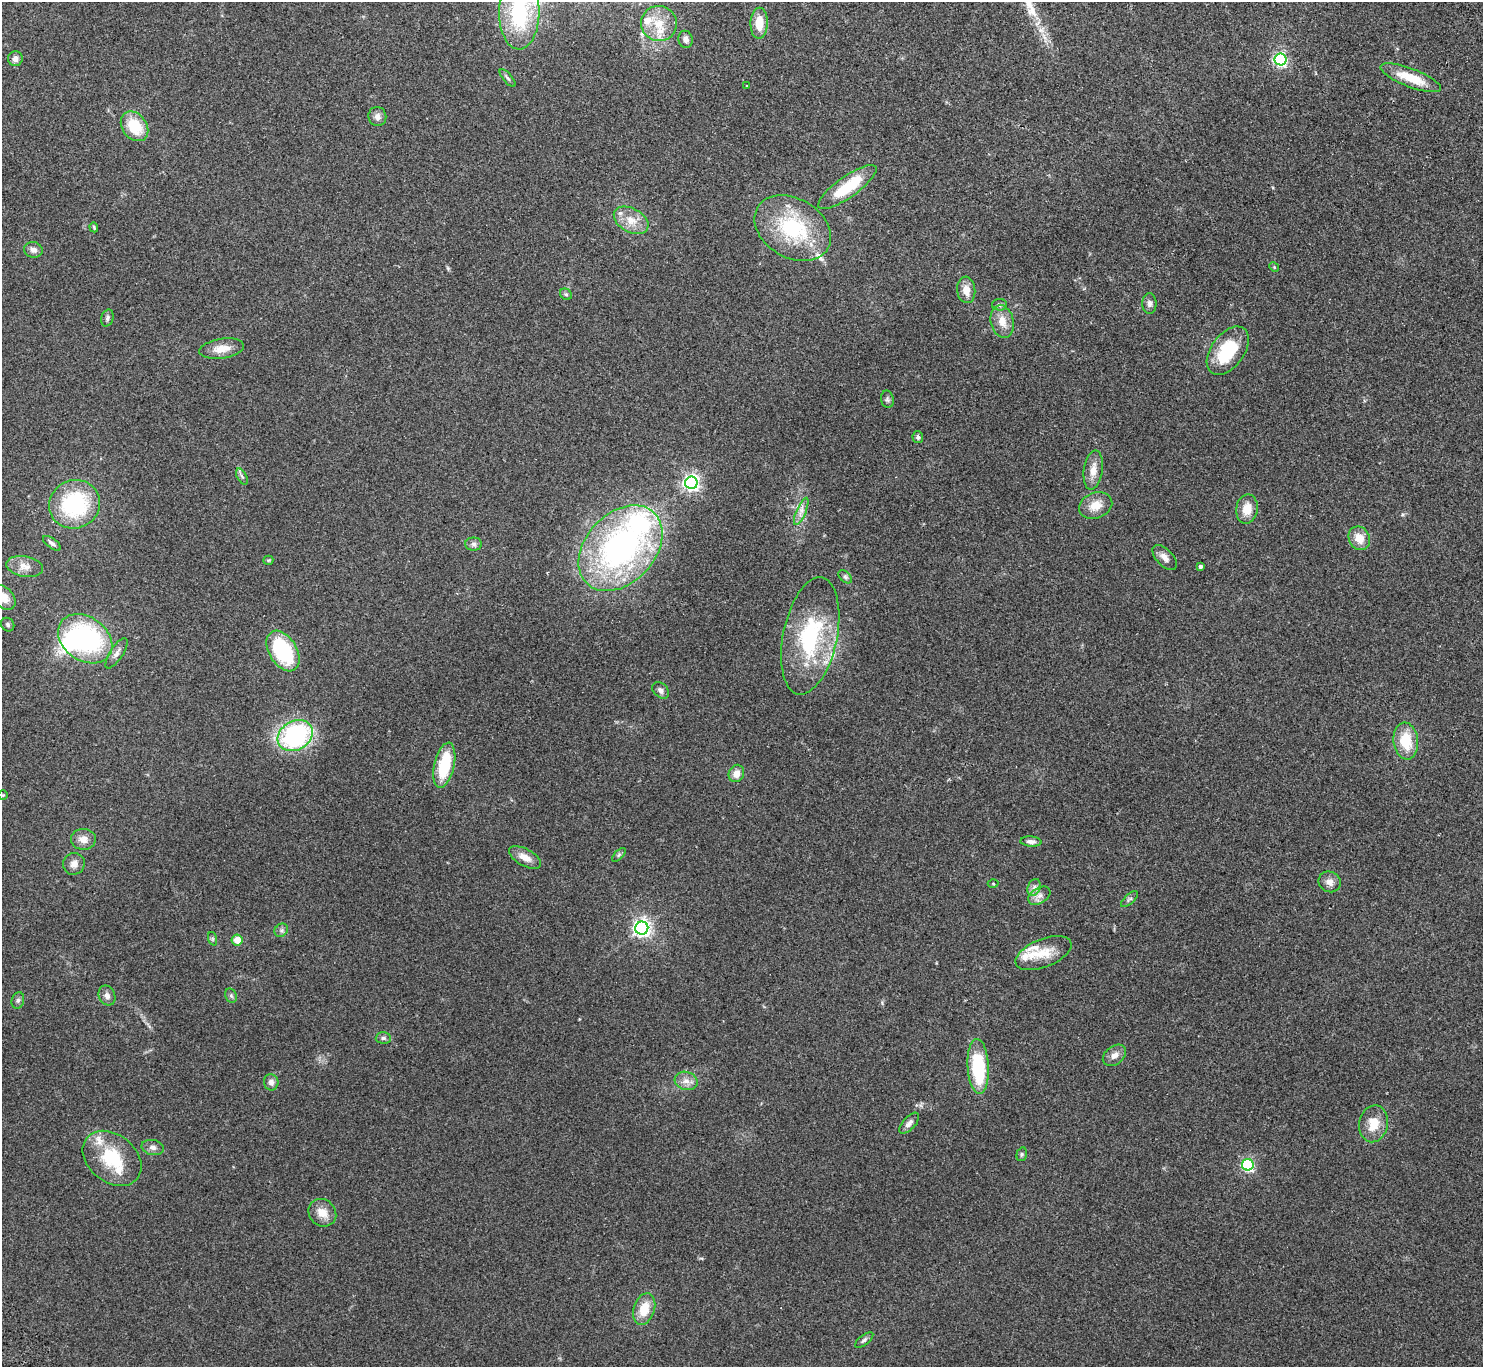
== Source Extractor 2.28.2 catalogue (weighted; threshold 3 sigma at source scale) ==
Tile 10 of 4 x 4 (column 2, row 3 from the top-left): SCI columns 1531-3011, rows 1567-2931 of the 6025 x 5999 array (HDU 1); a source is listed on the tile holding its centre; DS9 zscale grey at full resolution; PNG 1485 x 1369 px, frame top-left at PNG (2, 2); each listed source drawn as its Kron ellipse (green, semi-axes under 4 px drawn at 4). Shown black and unused: <1% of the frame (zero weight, under 2 of 3 exposures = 3% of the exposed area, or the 3 px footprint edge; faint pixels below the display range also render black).
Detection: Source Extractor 2.28.2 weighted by HDU 2 'WHT'; one run over the whole footprint, this tile lists its part. Background 0.0987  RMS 0.0088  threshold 0.0396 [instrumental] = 3 sigma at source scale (4.5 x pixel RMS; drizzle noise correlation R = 1.50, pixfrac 1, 0.05/0.05 arcsec/px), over >= 5 px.
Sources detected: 98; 1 inside a brighter object's white glare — neither listed nor drawn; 10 inside a brighter listed object's ellipse — not listed separately; the other 87 listed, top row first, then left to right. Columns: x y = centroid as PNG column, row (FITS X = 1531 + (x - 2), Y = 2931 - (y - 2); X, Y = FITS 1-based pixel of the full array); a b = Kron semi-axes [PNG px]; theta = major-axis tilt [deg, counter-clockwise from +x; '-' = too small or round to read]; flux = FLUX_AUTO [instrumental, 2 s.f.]
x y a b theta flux
519 13 37 20 89 82
759 23 15 8 89 15
659 24 18 17 - 19
686 39 8 7 - 4.3
15 59 7 7 - 4.1
1280 59 6 6 - 180
508 78 11 4 -50 2
1411 78 32 9 -21 21
746 86 3 2 - 0.48
377 117 10 9 - 4.2
134 126 16 12 -53 28
847 187 35 10 35 37
631 220 19 11 -29 12
94 227 5 3 - 0.99
793 228 41 29 -31 75
33 250 9 8 - 4
1274 267 5 4 - 1
966 290 13 9 -86 9
566 294 6 5 - 1.6
1149 304 10 7 -89 3.3
999 305 7 6 - 2
107 318 8 6 73 2.2
1002 321 17 11 -76 11
222 349 22 10 9 12
1228 351 27 16 54 44
887 399 9 6 -79 2.2
918 437 6 5 - 2.1
1093 470 20 9 82 9.9
242 477 9 4 -62 2
691 483 6 6 - 310
74 504 26 24 25 80
1096 505 17 12 21 12
1247 509 15 10 80 12
801 511 14 4 67 5
1359 538 12 10 -60 12
52 543 10 5 -36 2.9
474 544 8 6 0 2.7
621 548 49 34 47 260
1165 557 15 8 -46 5.6
268 560 5 4 - 0.93
25 566 18 10 -11 8.3
1200 566 4 3 - 2.2
845 577 8 5 -45 1.8
4 598 14 9 -49 9.5
8 625 7 6 - 1.8
810 636 60 27 78 90
85 639 29 22 -35 140
283 651 22 13 -58 70
116 653 18 6 57 4.6
661 690 9 6 -45 3.1
295 736 18 14 32 120
1406 741 19 12 -82 25
444 765 23 10 77 40
736 773 9 7 66 7.4
3 795 5 4 - 0.86
83 839 12 10 -1 7.2
1031 842 10 5 -4 3.3
619 855 9 3 45 1.5
525 857 18 8 -29 8.7
74 864 11 10 - 5.5
1330 882 11 10 - 5.9
993 884 5 3 - 0.83
1034 887 9 6 69 3.5
1039 896 12 7 32 5.2
1129 899 11 4 42 1.9
642 928 6 6 - 350
281 930 7 6 - 2.2
213 939 7 4 -71 1.3
237 940 5 5 - 10
1044 953 29 14 22 19
107 996 10 8 -67 3.7
231 996 7 5 -68 1.7
18 1000 8 6 74 2.1
383 1038 7 5 1 2
1114 1055 13 9 38 5.5
978 1066 27 10 -87 62
686 1081 11 9 -17 6
271 1082 8 7 - 3.8
909 1123 13 6 47 3.7
1373 1124 19 14 77 16
153 1147 11 7 -12 3.7
1022 1154 7 5 74 1.4
112 1158 32 24 -38 43
1248 1165 6 5 - 140
322 1213 14 13 - 11
644 1309 16 10 72 17
864 1340 11 5 39 2.2
Isophote crosses this tile's border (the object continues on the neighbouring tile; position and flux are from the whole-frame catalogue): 2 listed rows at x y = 519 13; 4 598